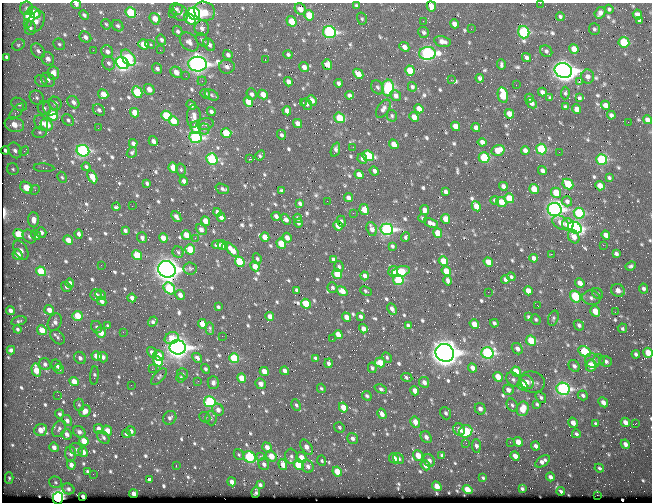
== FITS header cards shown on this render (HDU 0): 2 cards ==
NAXIS1  =                  650 / Width of table row in bytes
NAXIS2  =                  500 / Number of rows in table

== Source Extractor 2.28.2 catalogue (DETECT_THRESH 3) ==
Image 650 x 500 px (HDU 0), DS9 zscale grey, 1 PNG px = 1 image px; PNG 654 x 504 px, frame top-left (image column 1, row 500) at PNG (2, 3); each listed source drawn as its Kron ellipse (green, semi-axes under 4 px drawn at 4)
Background 358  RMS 1.4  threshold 4.07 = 3 sigma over >= 5 px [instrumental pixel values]
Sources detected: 767; of the 767, the 500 brightest by FLUX_AUTO listed and drawn (267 fainter detections omitted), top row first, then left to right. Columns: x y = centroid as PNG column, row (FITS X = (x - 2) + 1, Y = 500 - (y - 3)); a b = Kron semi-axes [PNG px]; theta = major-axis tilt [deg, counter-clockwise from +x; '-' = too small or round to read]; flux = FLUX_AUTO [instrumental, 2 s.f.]
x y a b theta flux
540 3 2 2 - 330
76 4 5 4 - 190
356 6 4 4 - 160
431 6 5 4 - 980
27 8 7 6 - 240
176 9 6 6 - 250
300 9 6 5 - 860
609 9 4 4 - 160
204 11 11 9 -25 1600
34 13 6 5 - 1400
131 13 6 5 - 4300
180 13 9 7 -52 540
600 13 6 5 - 420
172 14 2 2 - 400
194 14 6 5 - 29000
84 15 5 4 - 220
309 15 5 5 - 2000
637 15 5 4 - 640
29 16 5 5 - 4400
560 16 4 4 - 180
155 19 6 5 - 1100
190 19 6 4 -45 1600
362 19 6 5 - 140
639 20 4 3 - 180
36 21 11 8 60 590
291 21 5 4 - 1700
423 21 2 2 - 470
27 24 3 3 - 180
106 24 5 4 - 140
454 24 5 4 - 460
118 26 6 5 - 220
30 28 7 5 -89 270
202 28 8 7 - 460
471 29 3 2 - 160
594 29 6 5 - 180
178 31 5 4 - 220
329 32 6 6 - 15000
424 32 6 5 - 220
524 32 6 5 - 9100
85 37 6 5 - 370
161 40 5 4 - 240
202 40 7 5 -49 240
442 41 8 5 -12 550
189 42 11 7 -46 490
624 42 5 5 - 3800
59 44 6 5 - 170
143 44 5 5 - 1500
150 44 5 4 - 140
18 45 7 5 33 180
209 45 7 5 -54 340
404 47 5 4 - 500
574 49 5 4 - 750
93 50 2 2 - 390
160 50 2 2 - 620
38 51 8 6 -49 350
107 51 6 5 - 340
546 51 6 5 - 240
427 53 8 6 1 18000
228 55 5 4 - 300
288 55 4 4 - 200
7 57 4 3 - 260
526 57 5 3 - 270
128 58 9 6 -52 3700
48 59 7 6 - 470
265 60 2 2 - 200
109 63 7 6 - 270
122 63 6 5 - 27000
197 64 9 7 -2 44000
327 65 5 4 - 870
501 65 5 3 - 170
227 67 8 7 - 380
304 67 5 4 - 540
157 69 5 4 - 280
563 70 9 7 -14 67000
410 71 5 4 - 2500
176 72 6 5 - 860
53 73 6 6 - 840
358 74 6 4 -46 800
186 76 2 2 - 210
588 77 7 6 - 400
480 78 4 4 - 270
48 80 7 6 - 360
451 80 2 2 - 450
41 81 6 5 - 280
202 81 4 4 - 140
579 81 3 3 - 200
288 82 5 4 - 500
339 83 4 3 - 250
516 85 2 2 - 220
377 87 8 5 -56 230
412 87 5 4 - 210
388 88 8 6 84 9200
149 89 6 5 - 620
137 92 6 5 - 4100
542 92 4 3 - 300
565 93 6 4 87 140
103 94 5 4 - 800
205 94 5 4 - 230
251 94 6 5 - 280
263 94 5 4 - 850
212 95 7 5 -29 180
349 95 4 4 - 240
503 95 8 5 -79 2100
396 96 6 5 - 380
37 98 7 6 - 280
529 98 4 3 - 170
550 98 4 3 - 160
579 98 4 3 - 170
312 100 5 4 - 480
73 102 7 5 -47 400
248 102 5 4 - 1900
55 103 7 6 - 370
303 103 3 2 - 450
531 103 6 4 -43 350
19 104 8 6 -30 300
307 104 6 5 - 220
191 105 5 4 - 260
605 105 5 4 - 510
565 107 4 3 - 190
44 108 7 6 - 310
51 108 8 7 - 400
383 109 10 6 57 350
419 109 5 4 - 780
576 109 5 4 - 610
99 110 6 5 - 240
17 111 10 4 49 270
287 111 5 4 - 630
211 112 4 4 - 290
135 113 5 4 - 1300
509 114 5 4 - 770
53 115 6 5 - 2800
611 115 4 4 - 270
166 116 5 4 - 3900
194 116 11 7 90 600
392 116 6 5 - 170
414 117 5 4 - 790
339 118 6 5 - 2400
68 120 6 5 - 230
647 120 5 4 - 390
173 121 5 4 - 1400
628 122 2 2 - 280
41 123 8 6 -54 500
298 123 5 4 - 700
205 124 8 5 8 300
14 125 10 7 -18 1300
47 125 7 5 -45 1700
455 126 5 4 - 1100
98 128 2 2 - 140
196 128 6 5 - 1500
476 128 4 4 - 410
204 129 5 5 - 240
40 132 7 5 -2 220
226 133 5 5 - 2600
281 135 5 3 - 210
196 138 6 5 - 14000
153 141 5 4 - 410
482 142 4 4 - 420
133 143 4 3 - 320
394 144 5 4 - 1100
353 147 2 2 - 210
541 149 5 5 - 5000
5 150 4 3 - 160
15 150 8 6 -56 410
335 150 7 3 71 270
498 150 7 5 13 1100
525 150 4 4 - 400
24 151 5 4 - 160
83 151 6 5 - 13000
132 152 6 4 50 180
559 152 2 2 - 370
260 155 5 4 - 190
368 156 6 5 - 4800
484 158 5 5 - 4900
212 159 6 5 - 6900
249 159 3 2 - 2900
362 159 5 4 - 280
602 159 6 5 - 6500
86 167 4 4 - 150
44 168 10 4 -4 200
173 168 5 4 - 1400
13 169 6 5 - 180
181 170 6 5 - 150
374 171 5 3 - 320
542 171 5 4 - 300
359 175 5 4 - 680
62 177 6 4 -62 140
92 177 7 4 -62 1200
609 178 3 3 - 150
184 181 4 3 - 310
147 183 4 3 - 190
568 184 6 4 -46 2700
503 186 4 4 - 410
600 186 5 4 - 1000
26 188 6 5 - 1900
222 189 7 5 -21 260
534 189 5 4 - 1100
35 190 5 4 - 150
281 191 4 3 - 170
445 192 4 3 - 230
556 193 5 4 - 1500
348 198 5 4 - 480
509 198 5 4 - 1700
495 200 4 4 - 270
327 201 2 2 - 160
567 201 5 5 - 250
501 202 5 4 - 1400
300 203 4 3 - 230
132 206 2 2 - 160
476 206 5 4 - 1000
116 207 4 4 - 200
555 209 7 6 - 26000
364 210 5 4 - 1700
425 210 5 4 - 510
217 212 4 4 - 430
353 213 2 2 - 170
579 213 5 5 - 6600
276 216 4 4 - 340
176 217 6 3 -49 310
221 217 5 4 - 570
298 218 4 3 - 220
423 218 4 3 - 150
286 219 6 4 -58 470
446 219 5 4 - 1200
33 220 7 5 -88 720
205 221 5 4 - 990
341 221 5 3 - 180
298 223 4 3 - 180
431 223 7 4 -24 460
560 223 9 6 -31 550
568 224 6 5 - 1100
338 226 5 4 - 1200
575 228 7 5 -26 15000
372 229 7 5 -69 380
387 229 6 5 - 21000
201 230 6 4 -41 490
125 231 4 3 - 230
41 232 5 4 - 300
438 233 5 4 - 1300
18 234 5 4 - 2200
79 234 5 4 - 320
36 235 5 4 - 400
186 235 5 4 - 1300
606 235 4 4 - 520
29 236 7 6 - 290
265 237 5 4 - 1100
405 237 4 3 - 170
574 237 7 5 -62 550
142 238 5 5 - 240
163 238 5 4 - 1100
195 238 2 2 - 270
287 238 5 4 - 510
68 240 5 4 - 890
281 244 5 4 - 2100
218 245 6 4 9 340
222 245 5 4 - 920
603 245 2 2 - 860
392 246 4 3 - 170
190 249 5 4 - 2300
21 250 10 6 -59 390
232 250 9 4 -46 1000
178 252 6 5 - 160
551 254 2 2 - 930
616 254 4 4 - 270
17 255 5 5 - 940
137 255 5 4 - 2500
534 258 4 4 - 360
257 259 5 4 - 170
334 260 4 3 - 300
443 261 5 4 - 1700
240 262 5 4 - 3800
488 262 5 4 - 1200
101 265 2 2 - 150
255 266 5 4 - 910
631 266 5 4 - 200
339 267 5 4 - 160
190 268 6 6 - 170
167 269 9 8 - 56000
41 271 5 4 - 3100
393 271 5 5 - 480
446 271 5 4 - 1400
401 272 9 5 16 2500
337 274 5 4 - 2200
365 276 4 3 - 320
511 277 4 3 - 160
505 279 4 4 - 340
398 280 5 5 - 4800
448 280 5 3 - 260
70 283 5 4 - 330
580 283 5 4 - 560
66 287 5 4 - 170
169 288 6 5 - 4700
332 288 5 5 - 160
643 289 5 4 - 240
297 290 4 3 - 230
618 290 7 6 - 660
342 291 5 4 - 870
366 291 6 3 -26 140
528 291 5 4 - 880
488 292 2 2 - 440
597 293 6 5 - 190
96 295 6 5 - 440
100 295 5 4 - 140
180 295 5 4 - 450
575 296 6 5 - 5300
132 298 4 3 - 430
591 298 9 7 -11 390
102 301 5 4 - 350
306 304 5 4 - 2100
538 306 3 2 - 390
218 307 4 3 - 160
392 309 6 4 -63 380
49 310 5 4 - 730
10 311 4 4 - 410
595 311 5 4 - 1600
615 312 2 2 - 450
77 316 5 5 - 2000
270 316 4 4 - 640
361 316 4 3 - 210
346 317 4 4 - 600
529 317 4 4 - 170
553 318 8 5 72 180
536 319 5 5 - 170
19 321 8 4 12 170
55 322 9 6 63 420
153 322 5 3 - 230
494 323 4 3 - 200
202 324 5 4 - 1100
474 324 5 4 - 1000
408 325 4 3 - 180
579 325 6 4 -45 250
107 326 4 4 - 140
97 327 6 5 - 190
622 328 5 5 - 160
17 329 4 4 - 170
210 329 6 4 -86 140
363 329 4 4 - 590
42 330 5 4 - 1100
123 332 2 2 - 350
101 333 5 4 - 990
338 335 5 4 - 1100
222 336 2 2 - 610
57 337 8 6 -45 260
172 338 7 6 - 1300
332 339 2 2 - 320
531 341 5 5 - 2300
178 347 8 7 - 49000
517 349 6 5 - 430
11 350 4 4 - 330
585 351 6 5 - 3900
152 352 5 4 - 330
445 353 9 8 - 85000
487 353 6 5 - 13000
648 353 5 4 - 1600
636 354 4 3 - 210
159 355 5 5 - 970
96 356 5 4 - 960
103 357 5 5 - 250
80 358 6 5 - 320
197 358 6 4 -46 410
234 358 5 4 - 3700
315 358 3 3 - 160
387 358 5 4 - 150
599 360 6 5 - 180
158 361 5 4 - 4100
593 361 8 7 - 550
606 362 6 5 - 280
329 363 5 3 - 270
380 363 5 4 - 1400
45 364 6 5 - 320
56 365 6 5 - 350
574 366 6 5 - 290
591 366 6 5 - 1800
372 368 5 4 - 170
473 368 5 4 - 630
59 369 5 5 - 250
152 369 3 2 - 170
205 369 5 4 - 180
36 370 6 4 -75 1700
264 371 5 4 - 850
285 371 4 4 - 410
516 371 5 4 - 1600
182 374 6 5 - 210
94 376 9 4 84 180
159 377 10 5 49 200
407 377 6 4 -11 170
498 377 5 4 - 1200
181 378 4 4 - 160
242 378 5 4 - 1300
513 380 8 6 -46 290
74 381 5 4 - 1100
198 381 2 2 - 380
424 382 5 5 - 470
527 382 7 6 - 540
532 382 13 10 -13 710
213 383 6 5 - 330
261 384 5 5 - 520
131 385 2 2 - 190
522 385 5 4 - 2300
321 388 5 4 - 140
381 389 6 4 -22 180
563 389 6 6 - 18000
508 390 5 5 - 460
415 391 5 4 - 730
58 395 2 2 - 390
583 395 5 4 - 240
367 396 5 4 - 210
541 397 6 4 -53 210
210 402 6 5 - 7400
603 402 5 4 - 460
537 404 4 3 - 180
79 405 6 5 - 140
296 405 6 4 -62 200
512 405 7 5 -63 220
343 407 5 4 - 1400
480 409 6 5 - 450
523 409 7 6 - 1500
218 410 6 5 - 500
85 411 6 5 - 680
446 413 6 5 - 200
60 414 4 4 - 200
382 414 5 4 - 530
205 417 6 5 - 140
170 418 7 6 - 290
211 418 7 6 - 240
67 420 6 5 - 310
415 422 6 5 - 800
625 422 5 4 - 560
573 423 5 4 - 610
596 423 4 3 - 140
636 423 3 2 - 160
339 427 6 5 - 170
59 429 9 6 58 280
99 429 5 4 - 560
41 430 6 5 - 920
459 430 6 5 - 540
107 431 5 4 - 810
131 431 5 4 - 330
466 431 7 6 - 4300
79 432 6 5 - 340
67 434 5 5 - 390
126 434 4 4 - 280
576 434 4 3 - 180
103 437 7 5 -52 230
426 437 6 5 - 370
352 439 6 5 - 350
84 441 5 4 - 1700
510 442 2 2 - 260
518 442 5 4 - 900
466 443 2 2 - 250
625 444 5 4 - 400
476 446 7 4 -86 320
536 446 4 4 - 300
54 447 5 4 - 460
267 447 5 4 - 690
306 447 8 5 -55 640
77 449 7 5 -47 250
83 452 5 4 - 570
71 454 7 5 -88 280
239 455 6 4 -58 150
418 455 5 4 - 1200
442 455 4 3 - 180
260 456 3 2 - 1200
271 456 6 5 - 1200
291 456 8 6 -88 320
515 456 5 4 - 630
249 457 6 5 - 6600
301 458 6 4 -59 900
394 458 5 4 - 740
398 459 6 5 - 250
322 461 5 4 - 160
429 461 7 5 -62 440
543 461 8 5 35 430
264 464 6 5 - 320
71 465 4 4 - 420
283 465 5 4 - 910
299 465 5 5 - 3700
425 465 5 4 - 610
176 466 3 2 - 200
308 466 6 5 - 330
599 468 5 4 - 160
87 471 3 3 - 160
337 471 5 4 - 1600
93 474 2 2 - 230
550 477 4 3 - 350
9 478 6 4 -89 150
483 478 4 3 - 160
149 480 4 3 - 180
56 482 6 5 - 170
232 482 4 4 - 500
260 485 4 3 - 220
437 486 5 4 - 1100
68 489 6 5 - 220
522 489 3 3 - 160
467 490 5 4 - 1300
561 491 4 3 - 170
256 492 5 3 - 160
133 494 4 4 - 570
597 495 2 2 - 1500
83 496 4 3 - 360
58 498 6 5 - 21000
At the frame edge (FLAGS 8, measured only in part): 5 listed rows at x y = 540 3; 76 4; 431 6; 648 353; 58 498
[267 fainter detections neither listed nor drawn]